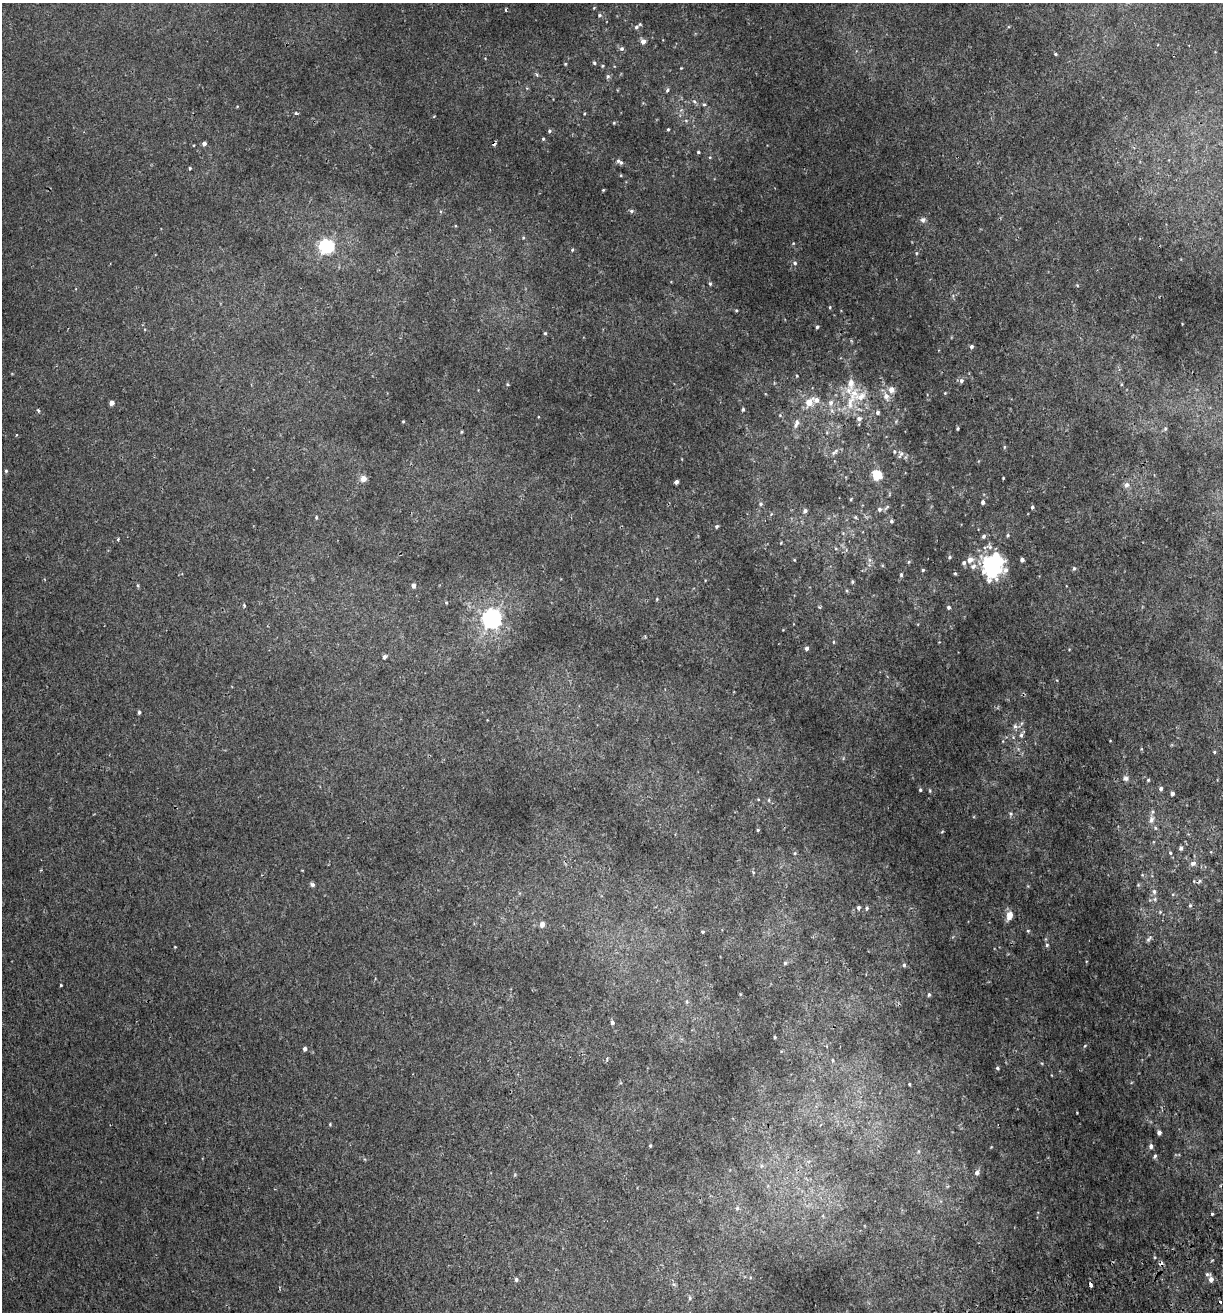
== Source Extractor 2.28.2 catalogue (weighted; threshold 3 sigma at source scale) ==
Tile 6 of 4 x 4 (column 2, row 2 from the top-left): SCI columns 1346-2566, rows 2678-3987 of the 5082 x 5355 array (HDU 1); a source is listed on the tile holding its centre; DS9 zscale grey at full resolution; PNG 1225 x 1314 px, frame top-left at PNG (2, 3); no overlay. Shown black and unused: <1% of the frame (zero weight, under 2 of 3 exposures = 3% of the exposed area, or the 3 px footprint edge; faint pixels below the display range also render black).
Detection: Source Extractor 2.28.2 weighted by HDU 2 'WHT'; one run over the whole footprint, this tile lists its part. Background 0.00256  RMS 0.0025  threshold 0.0111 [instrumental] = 3 sigma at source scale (4.5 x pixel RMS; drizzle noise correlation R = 1.50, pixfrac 1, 0.0396/0.0396 arcsec/px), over >= 5 px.
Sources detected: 202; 4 inside a brighter object's white glare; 2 cosmic-ray / hot-pixel residue — not listed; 10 inside a brighter listed object's ellipse — not listed separately; the other 186 listed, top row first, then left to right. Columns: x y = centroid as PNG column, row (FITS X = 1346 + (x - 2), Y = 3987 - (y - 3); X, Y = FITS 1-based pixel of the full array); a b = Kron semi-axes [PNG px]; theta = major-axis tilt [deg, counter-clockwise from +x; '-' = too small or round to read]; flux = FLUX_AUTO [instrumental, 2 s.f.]
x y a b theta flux
506 10 4 2 - 0.29
599 15 5 5 - 0.41
636 27 7 5 36 0.63
643 41 6 5 - 1.4
622 48 6 5 - 0.6
1055 54 4 3 - 0.29
594 63 5 4 - 0.38
565 64 4 3 - 0.24
602 66 5 4 - 0.27
681 68 3 3 - 0.17
537 74 5 4 - 0.42
608 76 7 5 89 0.5
667 90 7 4 79 0.42
694 102 7 5 -36 0.55
704 104 5 4 - 0.32
681 110 5 5 - 0.47
296 113 4 4 - 0.36
584 113 3 3 - 0.21
686 121 6 4 -20 0.32
614 123 4 4 - 0.25
668 129 3 3 - 0.28
549 131 4 4 - 0.36
543 139 4 4 - 0.29
204 143 4 3 - 0.95
494 143 6 3 61 0.49
194 145 3 2 - 0.16
698 152 4 4 - 0.26
710 157 4 3 - 0.23
619 162 10 5 -36 0.78
190 168 4 3 - 0.29
603 190 3 3 - 0.22
631 211 6 5 - 0.48
923 220 7 6 - 0.79
523 238 5 3 - 0.25
793 243 4 4 - 0.22
326 246 6 6 - 60
572 250 5 4 - 0.3
916 253 5 4 - 0.27
795 263 6 5 - 0.54
710 284 5 4 - 0.34
830 307 4 4 - 0.25
736 310 4 4 - 0.24
817 327 4 3 - 0.41
545 333 4 4 - 0.29
971 346 5 4 - 0.53
961 381 6 6 - 0.73
507 384 5 4 - 0.28
891 390 6 6 - 1.9
945 393 4 4 - 0.19
886 396 10 7 -67 1.7
809 402 10 7 57 3
112 403 4 4 - 1.5
831 403 9 8 - 1.3
850 403 31 10 75 4.7
743 409 4 3 - 0.38
38 410 5 3 - 0.38
878 412 5 5 - 0.62
780 415 5 5 - 0.28
538 417 4 3 - 0.17
859 419 7 6 - 0.88
403 421 3 2 - 0.2
796 423 13 7 66 1.3
958 429 3 3 - 0.27
1165 429 5 4 - 0.33
461 432 4 3 - 0.22
16 435 3 2 - 0.22
1004 447 5 4 - 0.29
834 452 13 6 38 0.99
901 454 12 7 58 1
6 471 5 4 - 0.37
877 475 6 5 - 13
363 478 7 7 - 1.4
1003 478 3 3 - 0.21
676 482 4 4 - 0.88
1127 485 7 6 - 1
851 499 4 3 - 0.22
983 502 4 4 - 0.79
761 504 6 6 - 0.46
887 507 10 4 41 0.45
1032 507 4 4 - 0.46
879 509 5 5 - 0.66
805 511 5 4 - 0.73
316 517 5 4 - 0.31
856 517 5 4 - 0.3
891 521 5 4 - 0.48
717 526 5 4 - 0.45
1008 535 5 4 - 0.35
984 536 6 5 - 0.52
118 539 4 3 - 0.31
781 543 5 3 - 0.19
950 557 5 4 - 0.38
996 557 22 10 -59 8.1
794 560 4 4 - 0.21
869 560 7 4 -90 0.61
970 560 8 6 22 1.4
1022 560 4 4 - 0.72
909 562 5 5 - 0.3
973 566 9 7 34 1.2
1074 568 6 5 - 0.41
923 570 4 3 - 0.33
955 573 4 4 - 0.29
901 575 5 4 - 0.43
852 581 5 4 - 0.33
138 585 5 3 - 0.27
413 585 5 4 - 0.96
657 599 4 4 - 0.26
446 603 4 3 - 0.25
244 605 5 3 - 0.27
949 607 4 4 - 0.52
492 618 7 7 - 130
645 637 4 4 - 0.27
833 642 5 3 - 0.22
807 648 4 4 - 0.82
385 657 4 4 - 0.84
139 712 5 3 - 0.46
1015 726 8 7 - 0.76
1022 734 13 5 59 0.85
1003 741 5 3 - 0.2
1214 752 5 4 - 0.3
1125 778 8 7 - 0.82
1148 780 4 4 - 0.31
1161 789 5 4 - 0.63
920 790 4 4 - 0.34
930 791 6 3 -89 0.25
1172 793 4 4 - 0.71
758 799 4 3 - 0.18
769 800 5 3 - 0.25
1011 814 7 6 - 0.5
1151 820 12 7 73 1.3
1155 828 6 5 - 0.42
758 830 3 3 - 0.29
942 832 5 3 - 0.2
1181 848 5 5 - 0.62
795 853 6 4 88 0.35
1170 853 6 4 -67 0.4
1193 863 8 7 - 1
41 870 4 3 - 0.22
753 872 6 4 -46 0.3
1142 875 5 5 - 0.3
1199 881 8 5 47 0.53
312 885 5 4 - 0.64
1138 885 5 4 - 0.31
1154 891 8 6 -88 0.77
1173 894 5 3 - 0.26
1190 905 6 5 - 0.39
858 907 5 5 - 0.52
867 908 6 5 - 0.41
1160 912 5 5 - 0.32
1009 915 6 5 - 3.7
542 924 5 5 - 1.8
1028 931 4 4 - 0.27
703 932 4 4 - 0.28
1149 938 11 5 49 0.61
1047 945 5 5 - 0.36
175 947 4 3 - 0.16
1086 961 4 3 - 0.18
785 963 5 5 - 0.34
904 965 5 4 - 0.46
61 985 3 2 - 0.22
929 994 5 4 - 0.41
687 1001 5 5 - 0.36
612 1023 4 4 - 0.64
775 1037 3 3 - 0.3
1085 1045 4 3 - 0.21
305 1049 4 4 - 0.79
607 1058 6 4 79 0.32
833 1060 5 3 - 0.27
997 1068 5 4 - 0.37
909 1084 3 3 - 0.25
1077 1112 2 2 - 0.18
330 1124 4 4 - 0.23
1159 1132 4 4 - 1
650 1145 4 3 - 0.28
1151 1146 6 5 - 0.71
991 1147 3 3 - 0.16
1155 1156 6 4 68 0.4
761 1166 6 4 72 0.36
977 1173 6 5 - 0.9
737 1208 6 6 - 0.49
1212 1214 3 3 - 0.26
1208 1274 7 5 -9 0.5
516 1279 5 5 - 0.51
1211 1279 5 4 - 1.5
674 1284 6 5 - 0.42
1091 1285 4 3 - 2.2
690 1298 6 5 - 0.44
Overlapping masked pixels (flux is a lower limit): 2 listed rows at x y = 494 143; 1091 1285